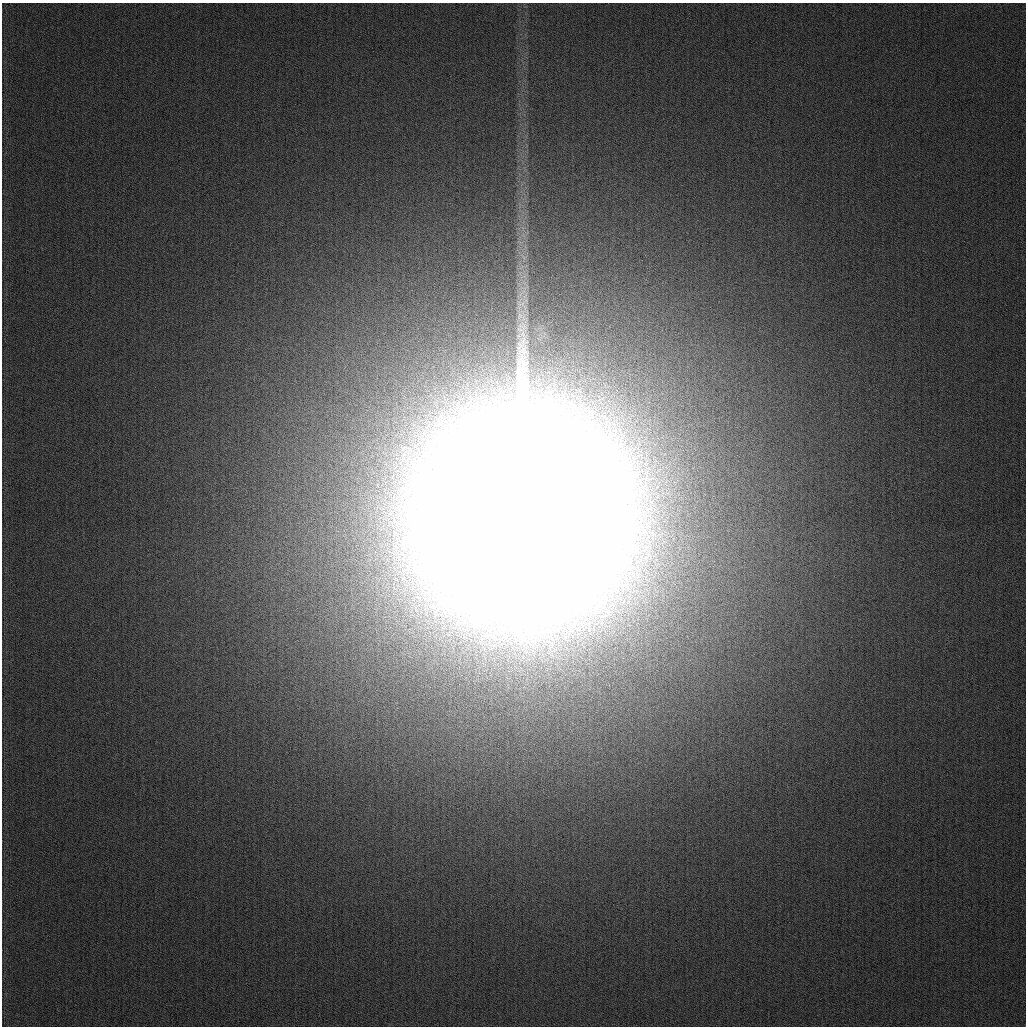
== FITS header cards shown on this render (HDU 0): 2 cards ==
NAXIS1  =                 1024
NAXIS2  =                 1024

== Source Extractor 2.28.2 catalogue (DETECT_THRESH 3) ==
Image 1024 x 1024 px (HDU 0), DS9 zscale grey, 1 PNG px = 1 image px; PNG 1028 x 1028 px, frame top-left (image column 1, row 1024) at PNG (2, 3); no overlay
Background 258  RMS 11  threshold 32.5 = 3 sigma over >= 5 px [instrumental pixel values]
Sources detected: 3; all 3 listed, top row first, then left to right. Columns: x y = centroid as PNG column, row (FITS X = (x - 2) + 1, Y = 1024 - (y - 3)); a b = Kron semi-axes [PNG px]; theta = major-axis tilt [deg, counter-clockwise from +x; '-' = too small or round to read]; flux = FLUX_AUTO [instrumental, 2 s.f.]
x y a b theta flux
524 257 10 3 -69 2.2e+03
522 305 21 17 -36 1.4e+04
521 515 54 43 -89 3.4e+07